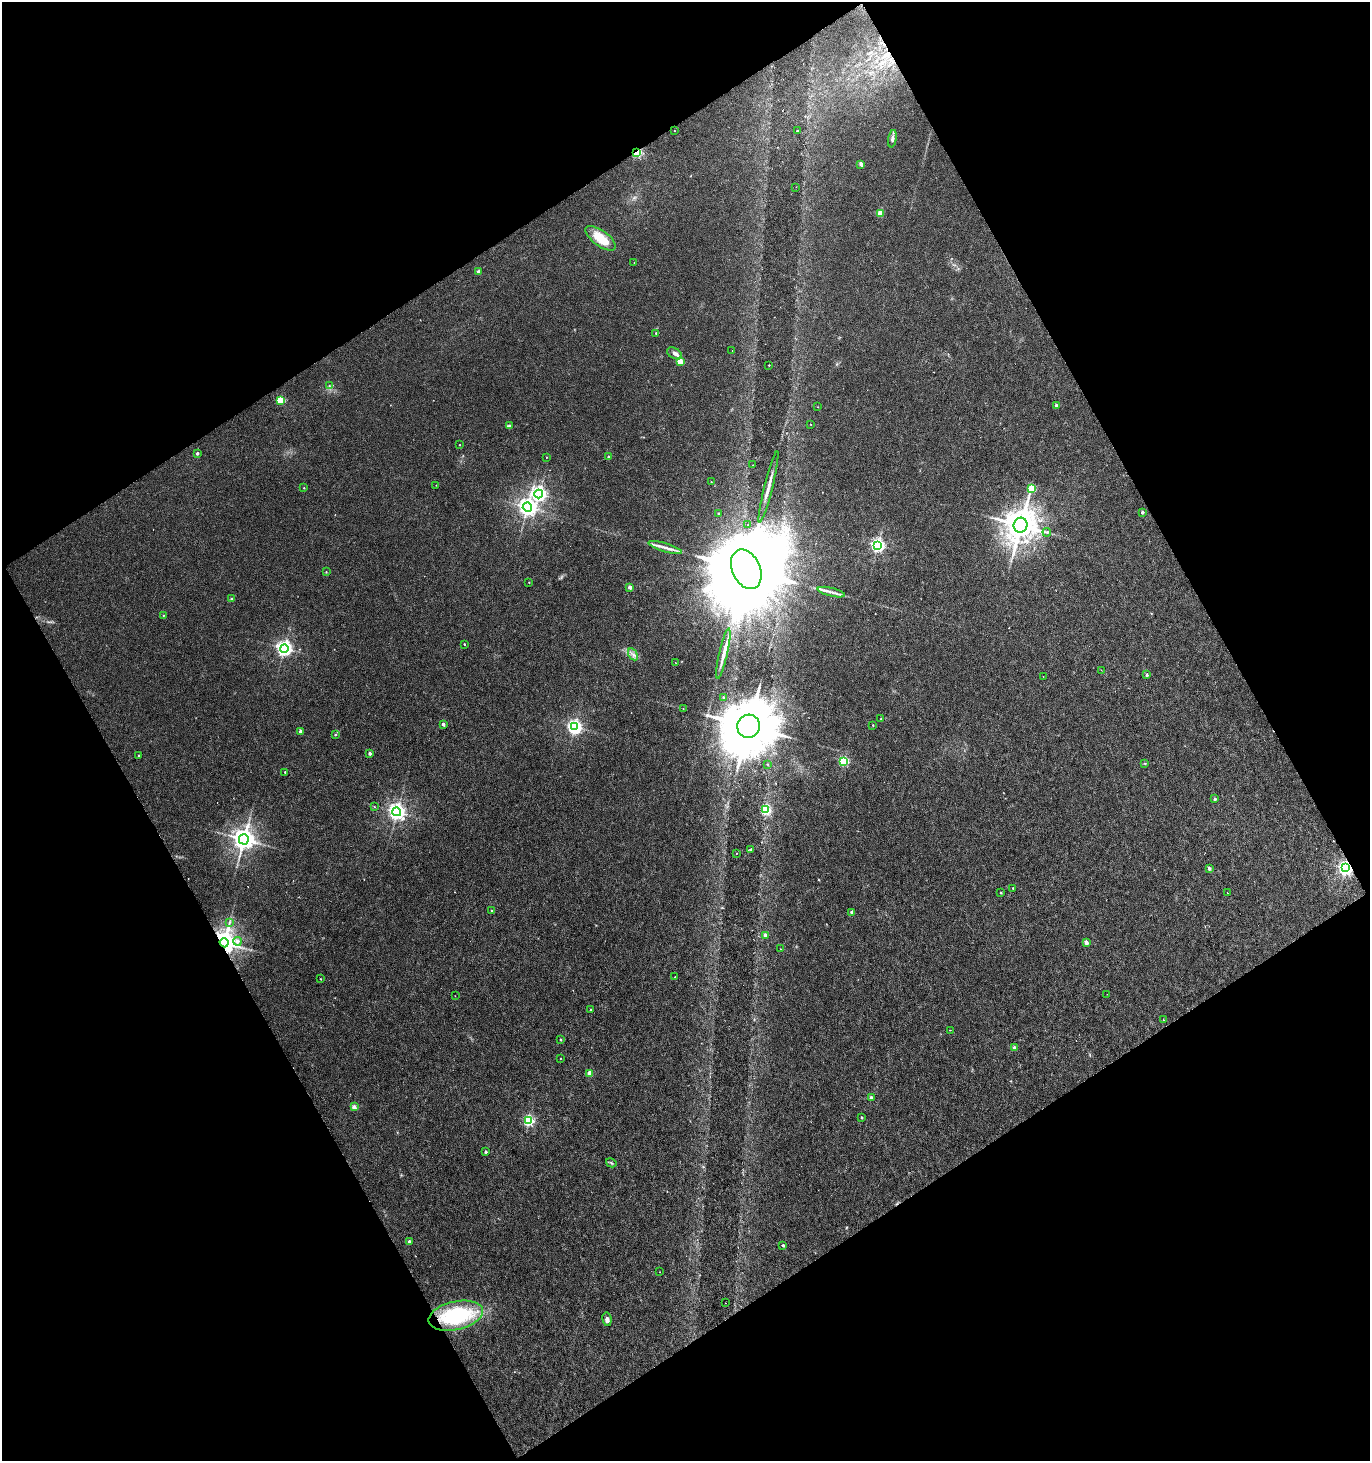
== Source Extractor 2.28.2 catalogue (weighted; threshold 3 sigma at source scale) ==
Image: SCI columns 62-2796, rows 1-2918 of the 2875 x 2918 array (HDU 1 of 3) = the unmasked area's bounding box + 8 px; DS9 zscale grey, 2 x 2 block average (1 PNG px = mean of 2 x 2 image px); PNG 1372 x 1463 px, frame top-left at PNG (2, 2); each listed source drawn as its Kron ellipse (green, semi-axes under 4 px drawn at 4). Shown black and unused: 48% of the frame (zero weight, under 3 of 6 exposures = <1% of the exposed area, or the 3 px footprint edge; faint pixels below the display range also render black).
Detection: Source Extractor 2.28.2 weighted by HDU 2 'WHT'. Background 0.00886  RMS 0.0018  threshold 0.00716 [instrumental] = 3 sigma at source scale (4.09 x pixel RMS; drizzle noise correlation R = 1.36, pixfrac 0.8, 0.0396/0.0396 arcsec/px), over >= 5 px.
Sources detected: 126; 10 cosmic-ray / hot-pixel residue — neither listed nor drawn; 3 inside a brighter listed object's ellipse — not listed separately; the other 113 listed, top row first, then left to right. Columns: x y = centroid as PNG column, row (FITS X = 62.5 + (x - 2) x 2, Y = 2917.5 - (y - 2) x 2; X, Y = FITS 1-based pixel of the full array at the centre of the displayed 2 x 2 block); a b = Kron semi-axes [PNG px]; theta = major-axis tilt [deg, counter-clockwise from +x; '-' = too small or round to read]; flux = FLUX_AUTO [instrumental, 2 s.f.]
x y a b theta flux
674 131 2 2 - 0.15
798 131 2 2 - 0.25
892 139 9 4 80 1.3
637 153 4 3 - 32
861 164 3 2 - 3.2
796 187 2 2 - 0.12
880 213 3 3 - 8.7
601 238 18 7 -37 10
634 263 2 2 - 0.14
478 272 2 2 - 2.6
656 333 2 2 - 0.38
732 350 2 2 - 0.14
674 353 8 5 -30 1.5
680 362 3 3 - 9.3
769 365 2 2 - 0.66
329 386 3 3 - 0.37
280 400 3 3 - 18
1056 405 3 2 - 1.1
818 407 2 2 - 0.13
811 424 2 2 - 0.15
510 426 4 3 - 0.7
460 445 2 2 - 0.2
197 453 2 2 - 1.1
547 457 2 2 - 0.17
608 457 2 2 - 0.48
753 465 2 2 - 0.21
711 482 2 2 - 0.17
436 485 2 2 - 0.12
769 487 37 3 76 2.7
304 488 3 2 - 0.2
1032 488 3 3 - 18
539 494 4 4 - 120
527 507 4 4 - 210
1142 512 2 2 - 1.4
718 513 2 2 - 0.29
748 525 2 2 - 0.46
1021 525 7 7 - 830
1047 532 4 2 - 0.5
877 545 4 4 - 100
665 547 17 3 -16 2.4
746 569 21 14 -66 16000
326 572 3 2 - 0.2
529 583 2 2 - 0.15
630 587 2 2 - 2.2
831 592 14 3 -13 2
232 599 2 2 - 1
163 615 3 2 - 0.23
464 644 2 2 - 0.31
284 648 4 4 - 140
633 654 6 2 -59 0.59
723 654 26 4 77 3.9
675 662 2 2 - 0.17
1101 670 2 2 - 0.16
1147 675 3 2 - 0.62
1043 676 2 2 - 0.21
723 697 3 3 - 0.42
683 708 2 2 - 0.15
880 719 3 2 - 0.18
443 724 2 2 - 1.1
873 725 3 2 - 0.21
748 726 11 11 - 3500
574 727 4 4 - 110
301 731 3 2 - 2.5
335 735 3 3 - 0.49
370 753 2 2 - 1.3
138 755 2 2 - 0.23
844 761 3 3 - 39
1145 763 3 2 - 0.28
767 764 3 2 - 0.24
285 772 2 2 - 0.3
1215 799 2 2 - 1.1
374 807 2 2 - 0.25
766 810 4 3 - 40
397 812 4 4 - 170
244 839 5 5 - 360
750 850 3 3 - 0.65
736 853 2 2 - 0.2
1209 868 3 2 - 1.6
1345 868 4 4 - 130
1013 888 3 2 - 0.27
1001 893 2 2 - 0.37
1227 893 2 2 - 0.17
492 911 4 2 - 0.29
852 912 2 2 - 3
229 922 4 2 - 0.48
765 935 3 2 - 2.6
237 941 4 4 - 1.7
1086 942 2 2 - 3.7
224 943 5 4 - 480
780 949 2 2 - 0.42
675 977 2 2 - 0.15
320 979 2 2 - 0.22
1107 994 2 2 - 0.15
455 996 2 2 - 0.29
591 1010 2 2 - 0.68
1164 1020 2 2 - 0.2
950 1030 2 2 - 0.31
561 1039 2 2 - 0.45
1014 1048 2 2 - 2.5
561 1058 2 2 - 0.18
590 1073 3 2 - 5.7
871 1098 2 2 - 2.4
354 1107 3 2 - 4.5
861 1118 2 2 - 0.54
529 1120 3 3 - 52
486 1152 2 2 - 0.9
611 1163 5 3 - 0.54
409 1242 2 2 - 2.2
783 1245 2 2 - 1.2
660 1272 2 2 - 0.14
726 1303 2 2 - 0.16
456 1316 27 14 12 40
607 1319 7 4 -81 1.4
Overlapping masked pixels (flux is a lower limit): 3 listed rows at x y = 637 153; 1345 868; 224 943
Diffuse or blended objects may show on this block-average render without a row.